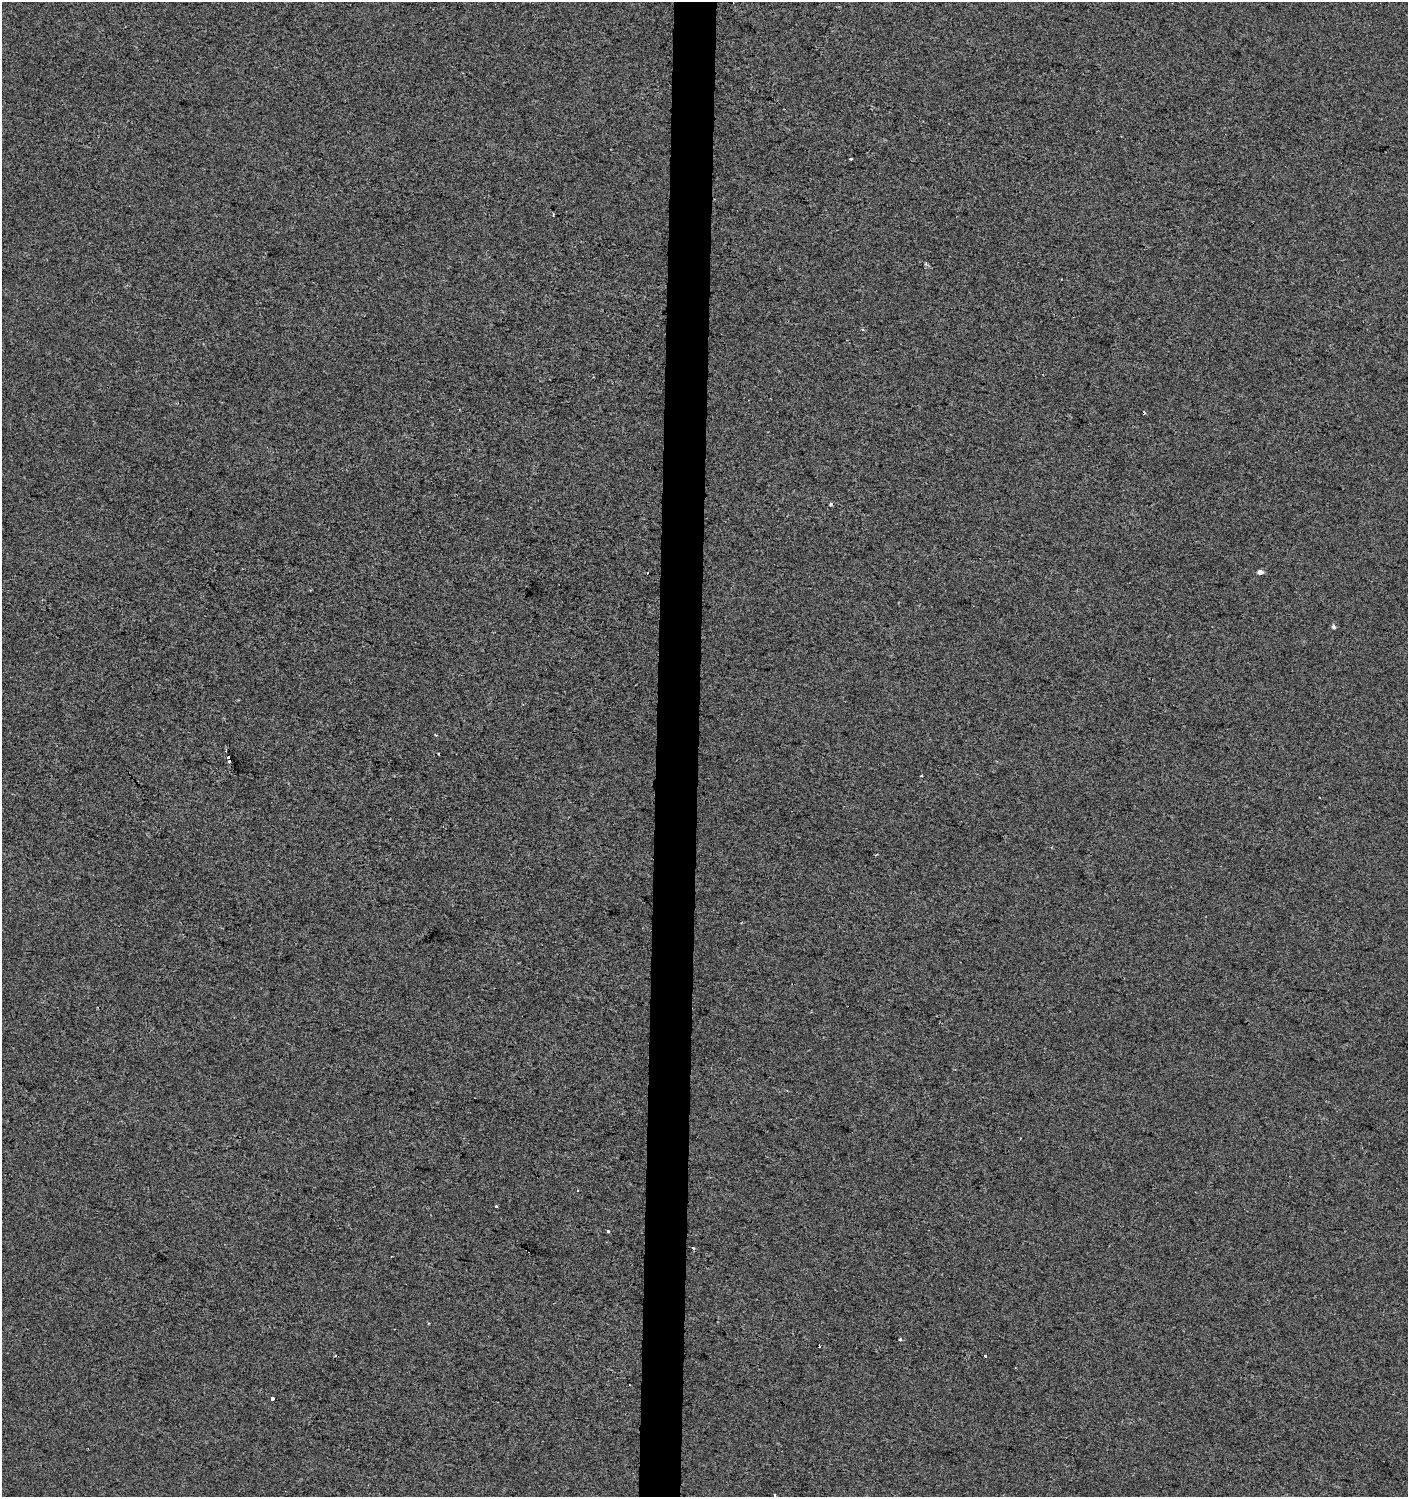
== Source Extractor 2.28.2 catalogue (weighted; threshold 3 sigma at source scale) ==
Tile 5 of 3 x 3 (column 2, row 2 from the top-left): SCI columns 1692-3097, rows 1496-2990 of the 4734 x 4494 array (HDU 1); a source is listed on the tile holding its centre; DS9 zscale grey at full resolution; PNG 1410 x 1499 px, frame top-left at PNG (2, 2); no overlay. Shown black and unused: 3% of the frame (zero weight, under 2 of 3 exposures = <1% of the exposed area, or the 3 px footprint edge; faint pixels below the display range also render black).
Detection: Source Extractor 2.28.2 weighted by HDU 2 'WHT'; one run over the whole footprint, this tile lists its part. Background 0.00371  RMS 0.0062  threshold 0.0277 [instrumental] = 3 sigma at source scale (4.5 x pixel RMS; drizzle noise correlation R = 1.50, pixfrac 1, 0.0396/0.0396 arcsec/px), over >= 5 px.
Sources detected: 24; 6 cosmic-ray / hot-pixel residue — not listed; the other 18 listed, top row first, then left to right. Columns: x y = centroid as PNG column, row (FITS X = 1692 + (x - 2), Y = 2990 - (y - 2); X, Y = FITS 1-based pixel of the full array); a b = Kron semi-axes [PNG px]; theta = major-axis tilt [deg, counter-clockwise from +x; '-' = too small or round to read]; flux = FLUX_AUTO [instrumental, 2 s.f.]
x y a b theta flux
851 159 3 2 - 1.3
553 215 4 2 - 0.62
862 330 4 3 - 0.86
831 504 3 3 - 1.3
1260 572 5 4 - 3
647 573 3 2 - 1.3
1333 627 5 5 - 1.3
435 735 3 2 - 1.1
228 758 6 3 -74 4.6
921 775 3 2 - 1.1
608 1231 3 3 - 5.4
693 1248 3 3 - 3.1
428 1323 4 2 - 0.56
900 1340 3 3 - 3.3
819 1346 4 2 - 0.91
985 1356 3 3 - 2.8
272 1399 3 3 - 4.7
774 1496 4 3 - 3.4
Isophote crosses this tile's border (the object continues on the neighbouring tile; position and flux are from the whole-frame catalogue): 1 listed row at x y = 774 1496